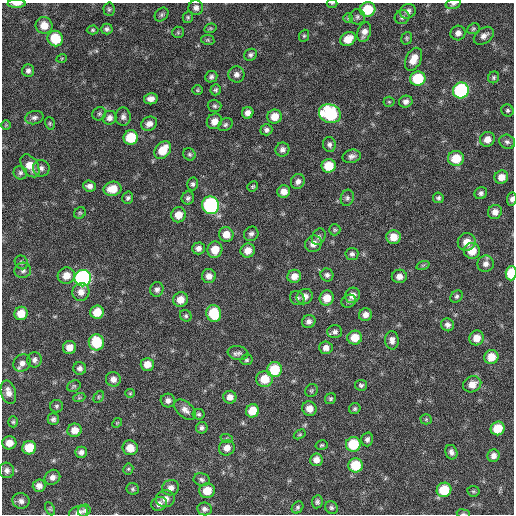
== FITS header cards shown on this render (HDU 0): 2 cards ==
NAXIS1  =                  512 / Axis length
NAXIS2  =                  512 / Axis length

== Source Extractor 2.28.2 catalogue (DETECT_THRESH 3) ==
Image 512 x 512 px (HDU 0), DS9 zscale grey, 1 PNG px = 1 image px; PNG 516 x 516 px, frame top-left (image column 1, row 512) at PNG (2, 3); each listed source drawn as its Kron ellipse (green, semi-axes under 4 px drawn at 4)
Background 104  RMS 11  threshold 33.2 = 3 sigma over >= 5 px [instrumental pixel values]
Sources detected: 200; all 200 listed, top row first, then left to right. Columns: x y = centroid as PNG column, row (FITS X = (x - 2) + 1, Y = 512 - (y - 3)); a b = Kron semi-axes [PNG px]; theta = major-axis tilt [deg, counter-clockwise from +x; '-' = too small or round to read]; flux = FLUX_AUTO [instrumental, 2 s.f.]
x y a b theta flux
332 3 5 3 - 680
17 4 9 3 1 3500
453 4 7 4 15 1500
196 8 7 7 - 3100
109 9 7 5 -88 1300
368 9 8 7 - 23000
408 11 8 7 - 3200
162 15 8 6 47 1600
188 17 6 5 - 1100
357 17 8 8 - 2400
402 17 7 7 - 2100
348 18 5 5 - 990
44 25 8 8 - 8400
210 28 6 4 18 1000
107 29 6 5 - 1900
473 29 6 5 - 1200
93 30 6 4 1 1100
178 32 6 5 - 1100
364 32 10 6 73 4500
458 33 7 7 - 3800
304 36 6 5 - 1100
484 36 11 7 36 3700
55 38 8 7 - 21000
407 38 6 5 - 1200
348 39 8 6 32 10000
208 40 7 5 -11 1100
251 55 6 5 - 1900
62 58 5 3 - 680
413 59 12 7 65 8900
28 71 6 6 - 2300
236 74 8 8 - 3200
211 77 6 5 - 2000
494 77 6 5 - 1300
418 79 7 7 - 30000
197 90 5 4 - 990
216 90 5 5 - 1400
461 90 8 8 - 90000
151 99 7 5 9 4000
389 102 5 5 - 940
406 102 7 6 - 3100
214 106 7 6 - 1500
507 110 6 6 - 1500
248 113 6 5 - 4200
99 114 7 6 - 1500
330 114 11 9 -18 60000
123 117 9 7 -88 2700
275 117 7 7 - 9100
34 118 9 6 13 2500
109 118 7 6 - 3400
214 121 8 7 - 5900
50 123 6 4 -71 1100
149 124 8 6 31 4000
6 125 5 5 - 870
225 125 8 6 34 1700
266 130 6 5 - 2200
131 137 7 7 - 24000
487 139 7 7 - 5400
507 142 8 7 - 2200
329 144 7 6 - 2300
163 150 10 7 49 15000
282 150 7 7 - 3000
189 154 6 5 - 1500
352 156 9 6 13 2900
456 158 8 7 - 17000
30 166 12 8 -57 9200
329 166 7 7 - 16000
41 168 8 8 - 3000
20 173 7 6 - 1900
501 177 7 6 - 6200
298 181 8 6 56 3200
193 184 6 5 - 1600
89 186 6 5 - 2900
253 186 5 4 - 1000
112 189 9 7 11 12000
284 192 6 6 - 5500
481 193 6 6 - 2100
128 198 6 5 - 1600
188 198 6 6 - 2000
347 198 8 6 73 1900
438 198 5 5 - 1600
512 199 7 5 83 2100
211 205 9 8 - 120000
495 212 7 6 - 4600
80 213 6 5 - 1200
178 215 7 7 - 9500
335 230 6 5 - 1100
226 234 7 7 - 7600
251 234 7 7 - 2300
319 237 8 6 65 1900
393 237 7 7 - 9200
467 242 9 8 - 8100
313 244 9 8 - 5000
198 248 6 6 - 3300
215 250 8 7 - 11000
248 250 7 7 - 7100
472 251 8 8 - 12000
352 254 6 6 - 2000
21 262 7 6 - 1400
486 264 8 8 - 3600
423 265 7 4 18 1000
23 270 8 7 - 2800
511 273 7 5 86 24000
327 275 6 6 - 2200
66 276 8 8 - 8300
209 276 7 7 - 4600
294 276 7 6 - 6400
399 276 7 6 - 4400
83 278 8 8 - 190000
157 289 7 6 - 2600
81 292 9 8 - 5500
352 295 8 7 - 6100
456 296 7 5 45 1600
305 297 8 7 - 5200
297 298 7 6 - 2000
327 298 7 7 - 9300
180 300 7 7 - 8000
349 301 7 6 - 1900
97 312 7 6 - 13000
21 313 7 6 - 11000
214 313 8 7 - 26000
365 315 6 6 - 4000
186 316 6 5 - 1400
309 321 7 6 - 3000
448 325 7 6 - 2600
335 332 7 6 - 2400
355 338 7 7 - 12000
477 338 7 7 - 8000
392 340 9 6 -87 3900
96 342 8 7 - 28000
69 347 6 6 - 6500
326 348 7 6 - 4400
238 353 10 7 -9 2600
491 357 7 7 - 11000
34 360 7 7 - 2700
247 360 6 5 - 1200
22 363 9 8 - 4000
147 364 6 6 - 7300
80 368 6 6 - 2800
274 369 7 7 - 24000
113 379 7 7 - 4100
264 379 8 8 - 13000
472 384 9 7 27 7000
361 385 6 5 - 1700
74 386 7 5 27 1300
311 391 7 6 - 1200
8 392 12 7 -74 5200
130 393 5 4 - 890
99 397 6 4 61 1200
230 397 6 6 - 4500
79 398 6 4 18 1000
330 399 6 5 - 1300
168 400 7 7 - 3300
56 406 6 6 - 1500
309 409 7 7 - 6000
355 409 6 5 - 1400
185 410 13 7 -40 4700
252 411 7 6 - 13000
199 414 6 5 - 1500
53 419 6 5 - 2100
426 419 5 5 - 1100
13 422 5 4 - 1100
117 423 5 4 - 800
202 428 6 5 - 2200
498 428 7 6 - 16000
75 430 7 6 - 7100
300 434 6 4 31 820
227 439 6 4 -18 1200
367 439 7 6 - 2300
9 443 7 6 - 6500
353 444 7 7 - 26000
322 445 6 4 15 1100
29 448 7 6 - 16000
130 448 7 7 - 9200
227 448 8 7 - 5600
81 452 6 5 - 2800
451 452 7 6 - 2800
493 456 6 6 - 3800
316 460 6 6 - 5000
356 465 7 7 - 21000
128 469 5 5 - 1000
7 470 8 7 - 3000
52 477 8 7 - 3500
202 479 8 6 -10 2100
39 486 6 6 - 4200
171 488 8 7 - 4000
133 489 6 6 - 1400
444 490 7 7 - 22000
207 491 8 7 - 11000
473 491 6 5 - 1100
165 499 9 8 - 4900
21 501 8 7 - 3200
317 502 6 5 - 1700
159 504 8 7 - 3600
298 507 6 5 - 1400
331 508 7 6 - 1600
50 509 7 4 -65 1000
204 509 7 6 - 2400
84 511 6 6 - 1800
78 512 10 6 20 4000
463 514 6 3 -7 940
At the frame edge (FLAGS 8, measured only in part): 7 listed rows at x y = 332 3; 17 4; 453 4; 512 199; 511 273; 78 512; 463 514